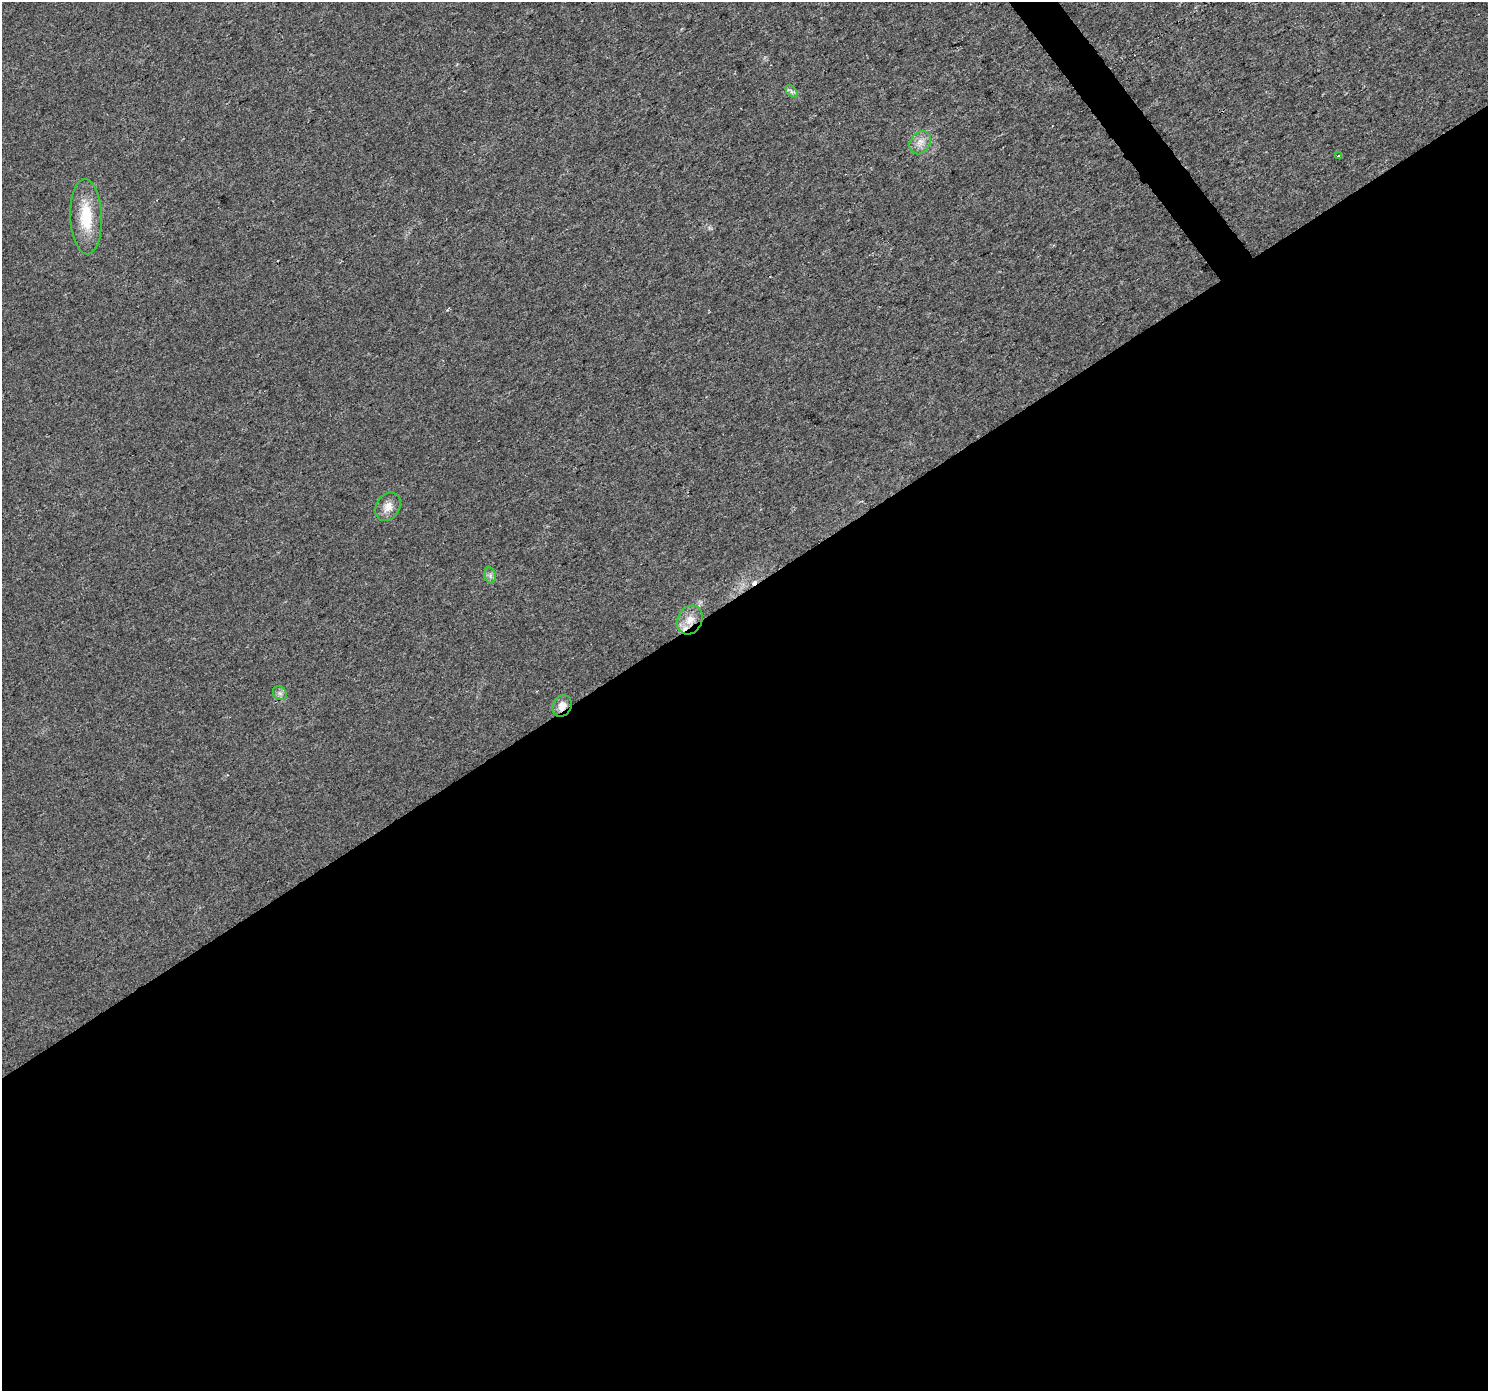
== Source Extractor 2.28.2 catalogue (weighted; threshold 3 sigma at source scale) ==
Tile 15 of 4 x 4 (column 3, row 4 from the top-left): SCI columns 2976-4461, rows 196-1584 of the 5949 x 5878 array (HDU 1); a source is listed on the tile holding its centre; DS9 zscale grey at full resolution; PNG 1490 x 1393 px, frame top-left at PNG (2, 2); each listed source drawn as its Kron ellipse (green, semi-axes under 4 px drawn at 4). Shown black and unused: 58% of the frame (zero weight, under 2 of 3 exposures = <1% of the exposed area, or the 3 px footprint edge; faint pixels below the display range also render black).
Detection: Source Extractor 2.28.2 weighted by HDU 2 'WHT'; one run over the whole footprint, this tile lists its part. Background 0.0246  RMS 0.0053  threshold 0.0237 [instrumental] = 3 sigma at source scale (4.5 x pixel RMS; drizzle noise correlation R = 1.50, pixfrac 1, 0.0396/0.0396 arcsec/px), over >= 5 px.
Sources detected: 11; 2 cosmic-ray / hot-pixel residue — neither listed nor drawn; the other 9 listed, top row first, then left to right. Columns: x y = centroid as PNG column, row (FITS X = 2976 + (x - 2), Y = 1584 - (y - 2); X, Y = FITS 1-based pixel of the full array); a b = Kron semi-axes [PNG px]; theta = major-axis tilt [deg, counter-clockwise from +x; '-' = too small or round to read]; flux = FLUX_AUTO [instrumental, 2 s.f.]
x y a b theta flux
792 91 7 4 -46 1.4
920 143 12 9 57 4.2
1338 156 3 2 - 2.3
86 217 38 15 -88 20
388 507 15 11 57 5
490 575 8 5 -80 1.8
690 620 15 12 61 6.6
280 693 7 6 - 1.7
562 706 11 9 62 4.9
Overlapping masked pixels (flux is a lower limit): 2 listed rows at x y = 690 620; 562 706